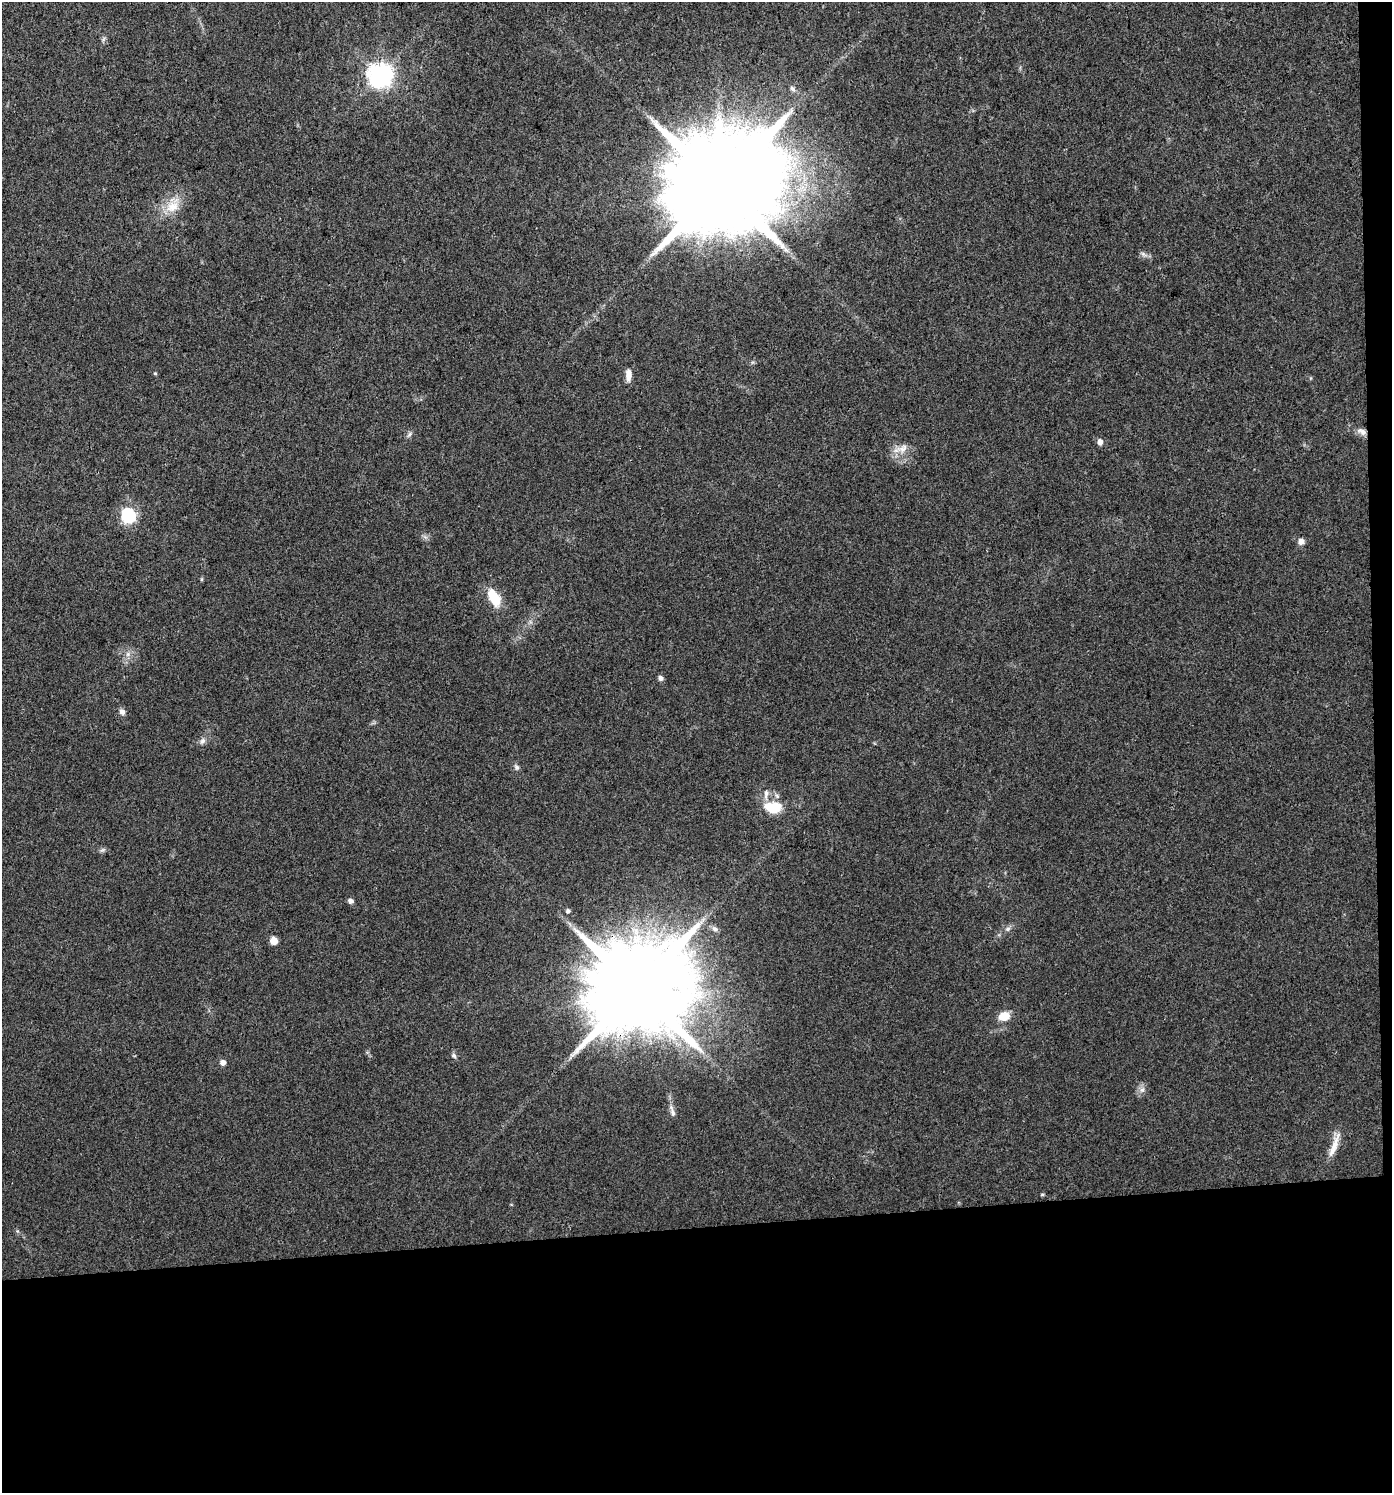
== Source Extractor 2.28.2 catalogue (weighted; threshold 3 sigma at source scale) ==
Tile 9 of 3 x 3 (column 3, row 3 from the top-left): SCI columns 2826-4215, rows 1-1491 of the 4218 x 4472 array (HDU 1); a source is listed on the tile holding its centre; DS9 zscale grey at full resolution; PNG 1394 x 1495 px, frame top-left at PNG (2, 2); no overlay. Shown black and unused: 19% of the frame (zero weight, under 3 of 4 exposures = <1% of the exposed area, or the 3 px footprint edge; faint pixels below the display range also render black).
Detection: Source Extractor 2.28.2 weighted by HDU 2 'WHT'; one run over the whole footprint, this tile lists its part. Background 0.0306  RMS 0.0039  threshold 0.0176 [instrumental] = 3 sigma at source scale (4.5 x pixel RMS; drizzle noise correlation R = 1.50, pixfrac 1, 0.0396/0.0396 arcsec/px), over >= 5 px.
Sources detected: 36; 1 long thin detection or spike segment (spike, bleed or trail) — not listed; the other 35 listed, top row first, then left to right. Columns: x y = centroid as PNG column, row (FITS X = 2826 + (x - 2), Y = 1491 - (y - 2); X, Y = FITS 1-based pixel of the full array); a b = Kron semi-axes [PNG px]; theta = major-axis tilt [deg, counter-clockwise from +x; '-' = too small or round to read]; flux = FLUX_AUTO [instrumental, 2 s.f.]
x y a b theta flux
380 75 8 8 - 350
792 89 9 5 -45 0.95
720 185 29 25 74 13000
172 207 20 15 33 7.6
1143 254 9 4 -36 1.2
155 373 4 4 - 0.43
628 375 13 6 89 3.2
1362 431 14 7 -27 2.6
409 434 9 5 49 1
1100 442 6 5 - 2.2
901 449 24 10 17 4.3
128 515 7 6 - 80
1301 541 7 7 - 2
202 579 6 3 71 0.43
494 597 19 9 -61 12
128 654 7 6 - 1.3
661 678 7 5 -46 1.2
122 712 8 7 - 1.5
203 741 10 7 58 1.5
516 767 8 6 -60 1.1
766 794 15 6 82 2
773 807 16 10 -7 13
102 850 8 5 11 0.87
351 901 5 5 - 1.7
568 911 6 5 - 0.81
715 929 8 6 -21 1.3
1008 929 7 5 22 1
274 941 5 5 - 8.3
637 989 25 23 62 9500
1004 1016 11 8 14 6.1
454 1055 7 6 - 0.88
223 1062 5 5 - 2.3
1142 1090 9 6 52 1.5
1334 1146 37 7 70 5.3
1042 1195 5 3 - 0.44
Overlapping masked pixels (flux is a lower limit): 2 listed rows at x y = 1362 431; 637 989